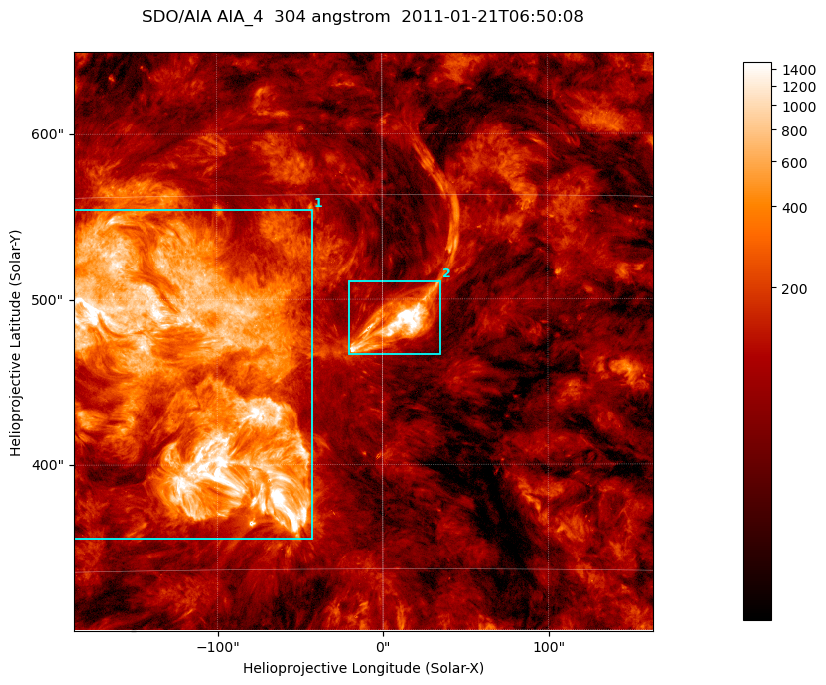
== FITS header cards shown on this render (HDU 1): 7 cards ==
TELESCOP= 'SDO/AIA '           / For AIA: SDO/AIA
INSTRUME= 'AIA_4   '           / For AIA: AIA_ATA1, AIA_ATA2, AIA_ATA3 or AIA_AT
WAVELNTH=                  304 / [angstrom] Wavelength
WAVEUNIT= 'angstrom'           / Wavelength unit: angstrom
DATE-OBS= '2011-01-21T06:50:08.124' / [ISO] Date when observation started; ISO 8
CTYPE1  = 'HPLN-TAN'           / CTYPE1; Typically HPLN
CTYPE2  = 'HPLT-TAN'           / CTYPE2; Typically HPLT

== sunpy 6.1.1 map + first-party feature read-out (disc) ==
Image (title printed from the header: SDO/AIA AIA_4  304 angstrom  2011-01-21T06:50:08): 583 x 583 px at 0.6 arcsec/px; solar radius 975 arcsec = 1625 px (partial field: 4.1% of the solar disc is inside the frame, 100% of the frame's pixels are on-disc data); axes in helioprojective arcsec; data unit not stated in the header (colour bar unlabelled)
Orientation: roll -0.132 deg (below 1 deg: not rotated)
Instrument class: DISC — disc imager (sunpy class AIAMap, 304 A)
Bright regions (active regions / flare kernels): reference = the on-disc median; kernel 5 px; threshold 5 sigma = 272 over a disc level ~89.1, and >= 1.15x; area >= 339 px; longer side >= 7 px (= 4.2 arcsec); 2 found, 2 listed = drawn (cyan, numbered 1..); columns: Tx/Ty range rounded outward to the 2 arcsec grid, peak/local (2 s.f.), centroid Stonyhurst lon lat
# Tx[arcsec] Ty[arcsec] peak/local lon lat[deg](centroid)
1 -188..-42 354..554 22 -7 +23
2 -22..36 466..512 49 +1 +25